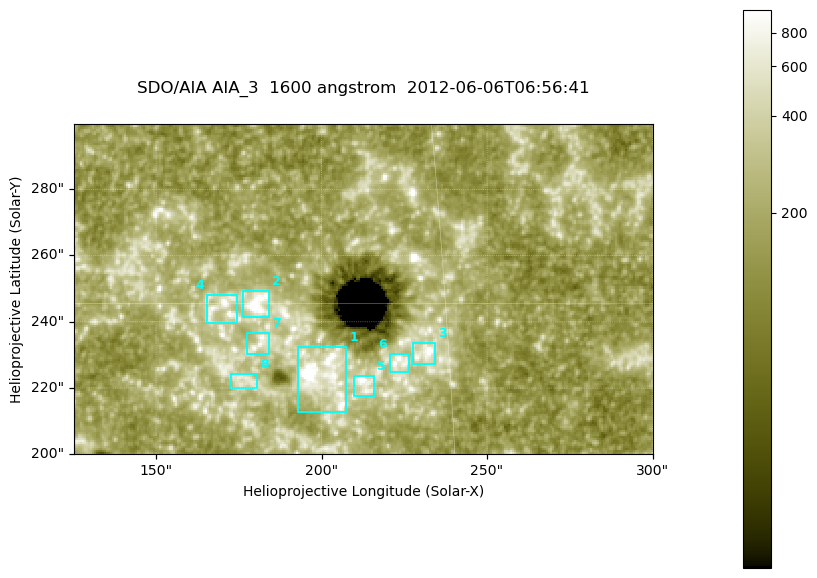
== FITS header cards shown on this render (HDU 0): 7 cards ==
TELESCOP= 'SDO/AIA '
INSTRUME= 'AIA_3   '
WAVELNTH=                 1600
WAVEUNIT= 'angstrom'
DATE-OBS= '2012-06-06T06:56:41.12'
CTYPE1  = 'HPLN-TAN'
CTYPE2  = 'HPLT-TAN'

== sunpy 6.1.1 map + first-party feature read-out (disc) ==
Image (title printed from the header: SDO/AIA AIA_3  1600 angstrom  2012-06-06T06:56:41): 287 x 164 px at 0.609 arcsec/px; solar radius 946 arcsec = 1552 px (partial field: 0.6% of the solar disc is inside the frame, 100% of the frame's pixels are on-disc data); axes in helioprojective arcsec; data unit not stated in the header (colour bar unlabelled)
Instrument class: DISC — disc imager (sunpy class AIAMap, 1600 A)
Bright regions (active regions / flare kernels): reference = the on-disc median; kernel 3 px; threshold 5 sigma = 326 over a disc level ~182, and >= 1.15x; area >= 47 px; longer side >= 3 px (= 1.8 arcsec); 8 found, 8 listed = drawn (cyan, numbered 1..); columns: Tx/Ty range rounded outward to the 2 arcsec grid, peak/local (2 s.f.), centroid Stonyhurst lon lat
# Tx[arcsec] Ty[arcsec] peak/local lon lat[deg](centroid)
1 192..208 212..232 14 +13 +14
2 176..184 240..250 18 +11 +15
3 226..234 226..234 7.3 +15 +14
4 164..176 238..248 5.5 +11 +15
5 210..216 216..224 6.6 +13 +13
6 220..226 224..232 5.7 +14 +14
7 176..184 230..238 4.3 +11 +14
8 172..182 220..226 3.4 +11 +14